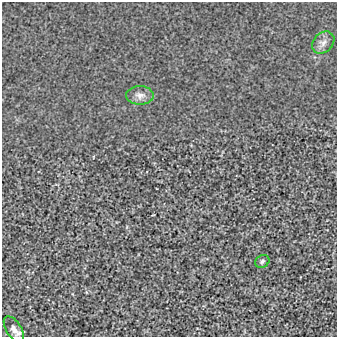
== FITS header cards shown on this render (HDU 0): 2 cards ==
NAXIS1  =                  335
NAXIS2  =                  335

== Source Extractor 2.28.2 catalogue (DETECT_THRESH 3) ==
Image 335 x 335 px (HDU 0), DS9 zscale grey, 1 PNG px = 1 image px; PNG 339 x 339 px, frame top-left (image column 1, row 335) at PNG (2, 2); each listed source drawn as its Kron ellipse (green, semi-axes under 4 px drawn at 4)
Background -1.07e-04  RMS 0.0023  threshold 0.00699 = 3 sigma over >= 5 px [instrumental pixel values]
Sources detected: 4; all 4 listed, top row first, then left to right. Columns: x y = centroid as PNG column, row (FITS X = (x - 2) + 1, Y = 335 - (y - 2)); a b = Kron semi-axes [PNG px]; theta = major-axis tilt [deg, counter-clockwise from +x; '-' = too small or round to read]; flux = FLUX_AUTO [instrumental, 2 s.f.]
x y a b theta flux
323 43 12 9 44 0.97
140 95 14 9 1 1
262 261 7 6 - 0.36
14 329 15 7 -58 0.9